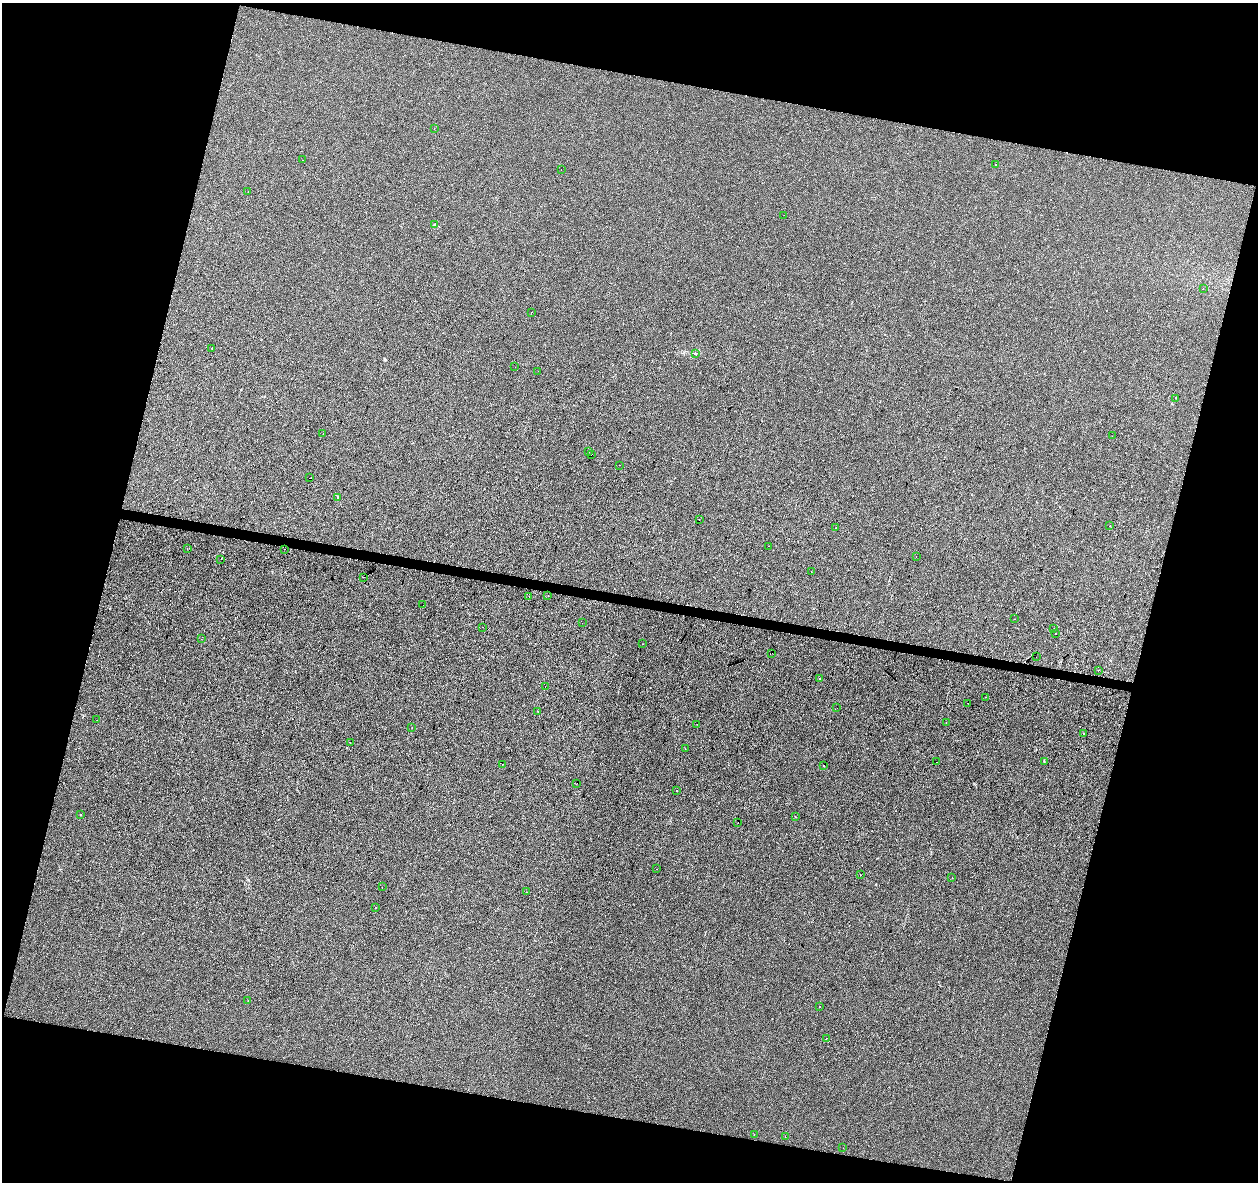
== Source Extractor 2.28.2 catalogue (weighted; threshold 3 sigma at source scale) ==
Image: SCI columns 8-5028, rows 283-4999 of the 5028 x 5221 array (HDU 1 of 3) = the unmasked area's bounding box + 8 px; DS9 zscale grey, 4 x 4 block average (1 PNG px = mean of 4 x 4 image px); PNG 1260 x 1184 px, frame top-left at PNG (2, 3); each listed source drawn as its Kron ellipse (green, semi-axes under 4 px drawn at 4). Shown black and unused: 29% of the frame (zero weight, under 2 of 3 exposures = <1% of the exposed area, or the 3 px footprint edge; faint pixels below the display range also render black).
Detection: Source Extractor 2.28.2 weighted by HDU 2 'WHT'. Background -0.00104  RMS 0.0042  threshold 0.0188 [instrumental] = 3 sigma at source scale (4.5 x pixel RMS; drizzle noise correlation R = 1.50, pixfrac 1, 0.0396/0.0396 arcsec/px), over >= 5 px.
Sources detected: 88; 9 cosmic-ray / hot-pixel residue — neither listed nor drawn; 1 coinciding with a brighter row at this scale — not listed separately; the other 78 listed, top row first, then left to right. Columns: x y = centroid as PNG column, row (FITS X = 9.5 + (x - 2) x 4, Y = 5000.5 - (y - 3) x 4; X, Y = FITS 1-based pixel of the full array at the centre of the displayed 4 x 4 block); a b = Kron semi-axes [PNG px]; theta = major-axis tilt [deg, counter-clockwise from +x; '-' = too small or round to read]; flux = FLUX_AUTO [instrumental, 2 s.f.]
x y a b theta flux
434 128 2 2 - 1.2
302 160 2 2 - 0.58
996 165 2 2 - 0.68
561 169 2 2 - 2.7
248 192 2 2 - 8.6
784 215 2 2 - 0.43
434 225 2 2 - 1.3
1203 288 2 2 - 0.63
531 312 2 2 - 0.89
212 348 2 2 - 0.95
695 353 2 2 - 0.64
515 367 2 2 - 0.44
538 371 2 2 - 0.83
1176 398 2 2 - 1
323 434 2 2 - 1.7
1112 436 2 2 - 1.5
589 451 2 2 - 0.62
592 454 2 2 - 7
619 465 2 2 - 0.71
310 478 2 2 - 0.87
338 497 4 2 - 3.3
699 519 2 2 - 73
1110 526 2 2 - 4.1
836 528 2 2 - 0.42
768 546 2 2 - 2.5
187 549 2 2 - 2
284 549 2 2 - 1.7
916 556 2 2 - 0.49
221 559 2 2 - 1.8
811 572 2 2 - 2.5
364 577 2 2 - 2.5
548 596 2 2 - 2.2
529 597 2 2 - 4.2
423 605 2 2 - 1.9
1015 619 2 2 - 0.49
582 623 2 2 - 0.42
482 627 2 2 - 0.43
1054 628 2 2 - 0.75
1055 633 2 2 - 2.7
201 639 2 2 - 0.57
642 644 2 2 - 0.77
772 653 2 2 - 0.62
1036 657 2 2 - 0.56
1098 670 2 2 - 1
819 678 2 2 - 3
545 686 2 2 - 0.36
985 697 2 2 - 0.35
968 703 2 2 - 1.5
837 708 2 2 - 0.79
538 711 2 2 - 0.57
97 720 2 2 - 0.54
946 722 2 2 - 1.5
697 724 2 2 - 0.52
412 727 2 2 - 0.63
1083 734 2 2 - 0.78
350 743 2 2 - 0.76
685 749 2 2 - 2.2
1044 761 2 2 - 0.83
937 762 2 2 - 1.7
503 764 2 2 - 0.64
824 766 2 2 - 46
577 783 2 2 - 0.86
677 791 2 2 - 0.55
80 815 2 2 - 1.2
795 816 2 2 - 0.4
738 823 2 2 - 0.81
656 869 2 2 - 0.77
860 875 2 2 - 0.53
952 878 2 2 - 4
382 887 2 2 - 0.32
526 892 2 2 - 0.72
375 907 2 2 - 0.59
248 1001 2 2 - 0.9
819 1007 2 2 - 0.74
827 1038 2 2 - 0.47
754 1134 2 2 - 1.8
785 1137 2 2 - 1.3
843 1148 2 2 - 1.7
Diffuse or blended objects may show on this block-average render without a row.